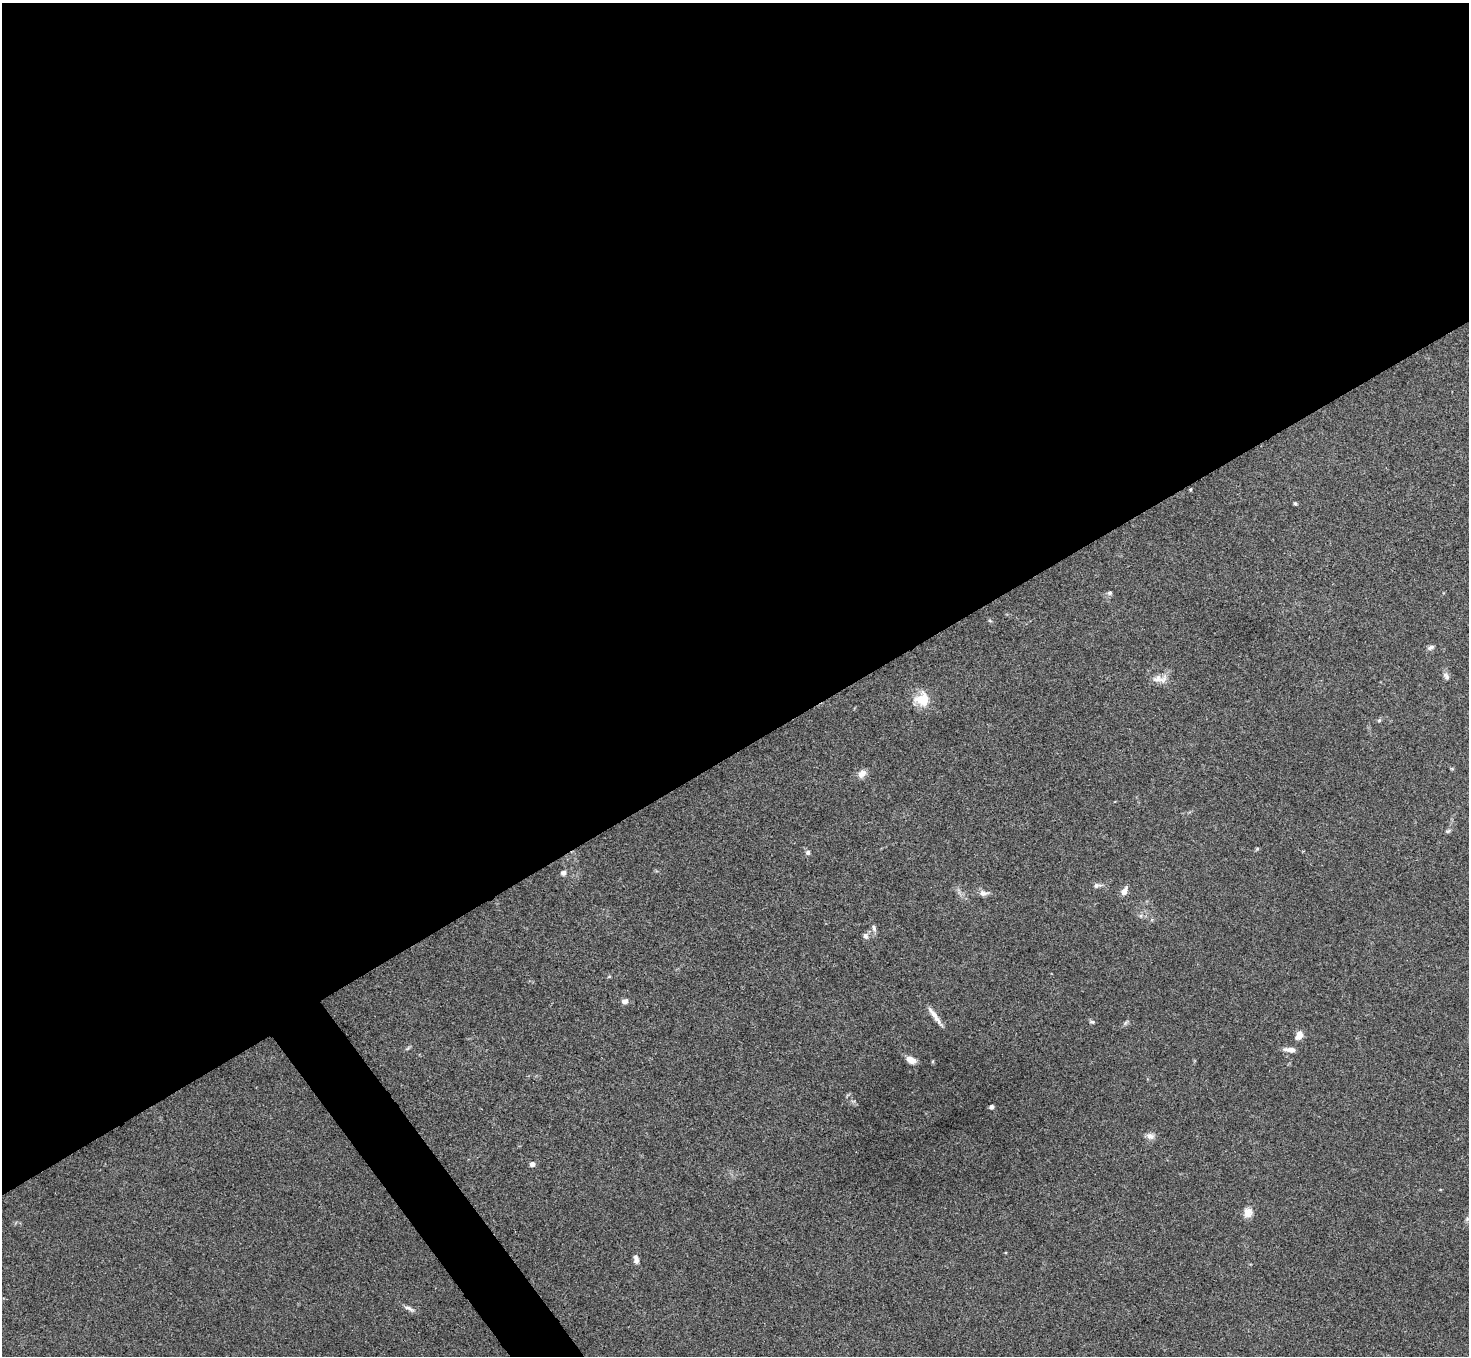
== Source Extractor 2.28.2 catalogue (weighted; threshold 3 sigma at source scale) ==
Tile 2 of 4 x 4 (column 2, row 1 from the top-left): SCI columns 1472-2938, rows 4221-5574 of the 5878 x 5873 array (HDU 1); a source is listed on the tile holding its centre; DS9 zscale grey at full resolution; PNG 1471 x 1358 px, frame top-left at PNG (2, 3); no overlay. Shown black and unused: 57% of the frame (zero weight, under 3 of 4 exposures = <1% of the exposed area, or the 3 px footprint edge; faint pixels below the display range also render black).
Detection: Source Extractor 2.28.2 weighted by HDU 2 'WHT'; one run over the whole footprint, this tile lists its part. Background 0.0767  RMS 0.0058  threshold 0.0259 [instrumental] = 3 sigma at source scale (4.5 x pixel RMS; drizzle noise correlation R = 1.50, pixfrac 1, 0.05/0.05 arcsec/px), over >= 5 px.
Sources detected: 35; all 35 listed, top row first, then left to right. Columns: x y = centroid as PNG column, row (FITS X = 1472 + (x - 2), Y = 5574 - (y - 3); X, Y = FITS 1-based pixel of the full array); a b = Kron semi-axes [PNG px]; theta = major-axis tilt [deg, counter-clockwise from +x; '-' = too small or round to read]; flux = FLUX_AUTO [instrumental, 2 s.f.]
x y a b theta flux
1190 489 4 3 - 0.6
1295 503 5 4 - 0.72
1110 593 6 6 - 1.3
990 621 6 4 -19 0.69
1431 647 10 5 21 1.8
1446 676 11 7 -65 2.1
1158 679 17 10 -1 4.9
922 699 18 17 - 12
1379 720 6 5 - 0.91
1452 769 6 3 -19 0.61
862 774 11 9 41 3.9
1448 831 8 4 21 1.1
1257 849 6 4 45 0.67
808 853 7 6 - 1.5
563 873 7 6 - 1.9
1097 885 13 6 5 2.1
1124 891 9 6 62 4.1
983 893 12 7 -3 2.8
874 928 11 6 -71 1.8
866 936 9 7 -73 1.8
609 977 5 3 - 0.55
625 1001 8 6 1 2.4
935 1016 31 5 -54 4.7
1092 1022 7 4 7 1.1
1126 1022 9 4 54 1.1
1299 1035 10 7 57 4.5
1290 1050 13 5 -6 4.2
911 1060 10 6 -30 5.7
991 1107 4 4 - 1.4
1150 1136 11 8 -14 2.9
532 1164 5 5 - 2.5
1248 1212 13 11 86 4.8
1467 1219 7 5 45 1.2
636 1259 9 5 -80 2.8
409 1309 16 5 -25 2.3